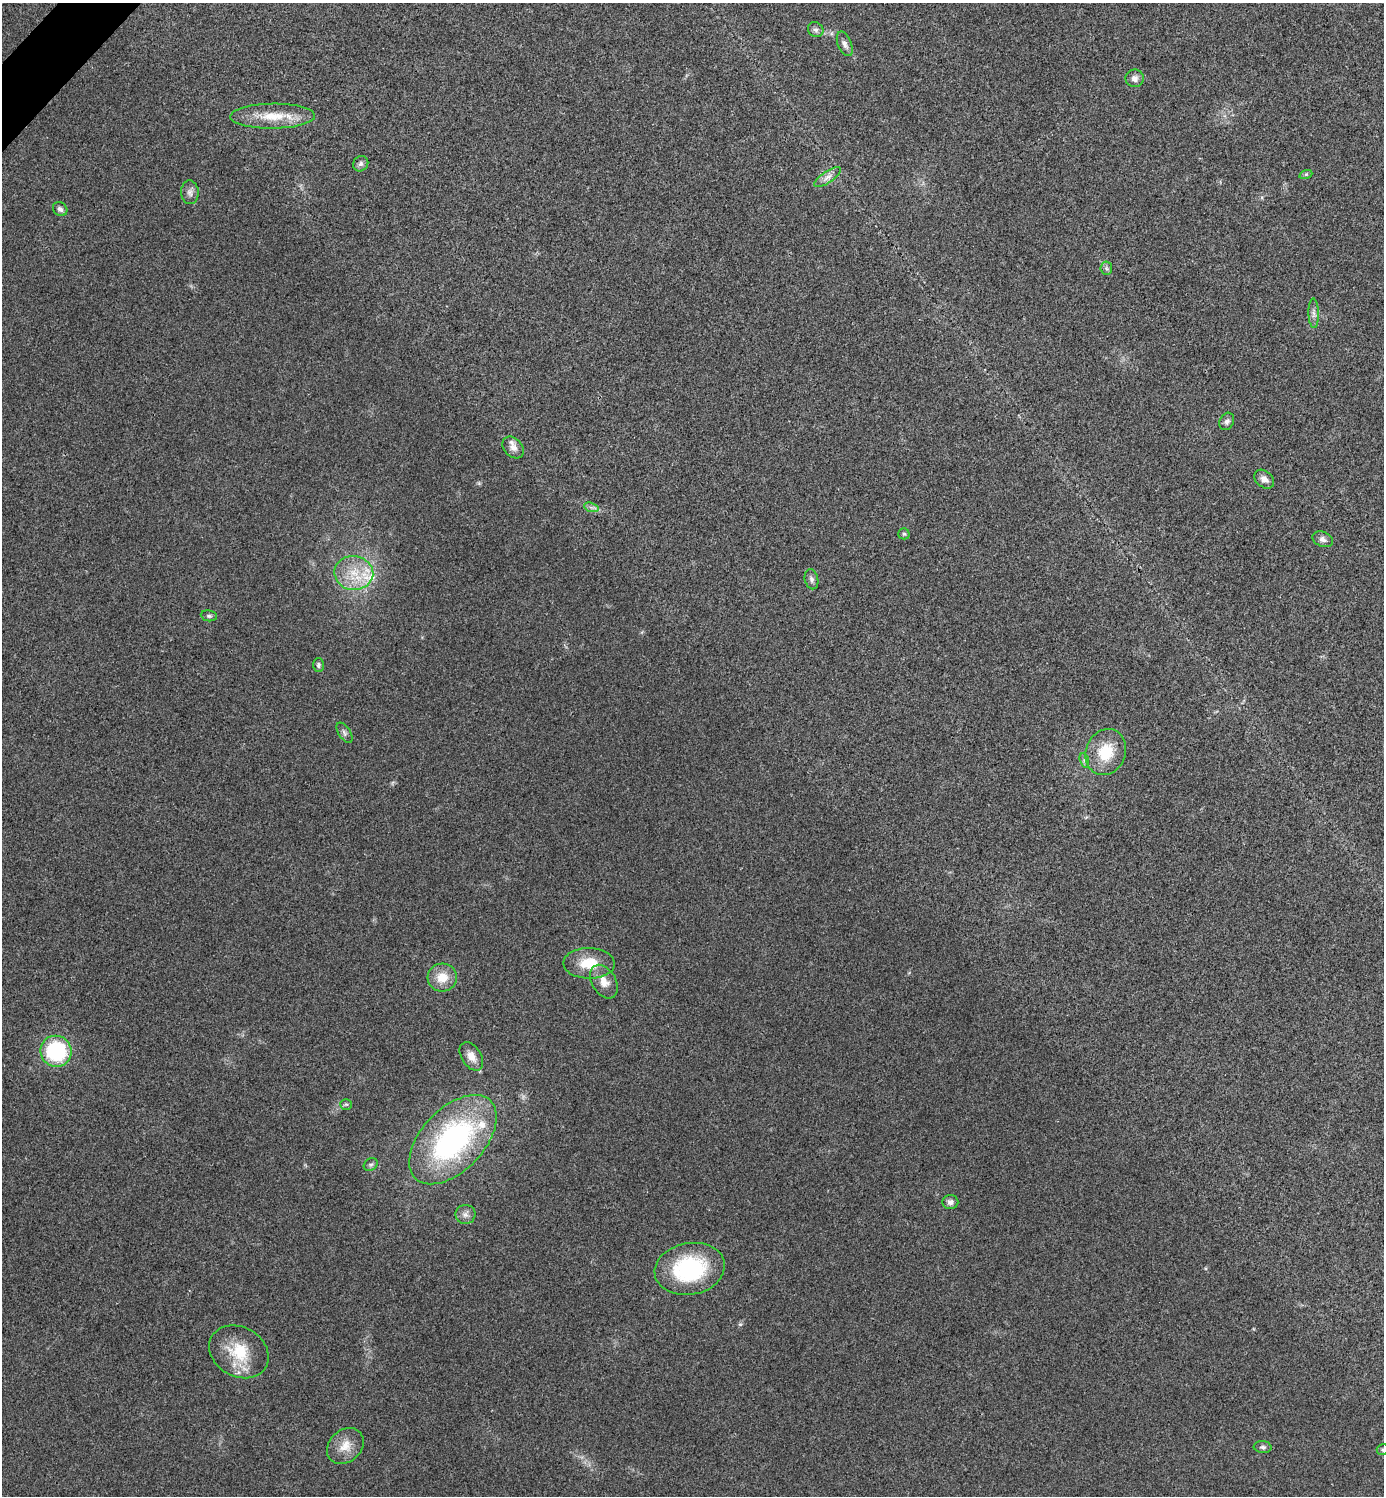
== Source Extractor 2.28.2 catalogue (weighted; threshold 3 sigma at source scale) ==
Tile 11 of 4 x 4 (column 3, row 3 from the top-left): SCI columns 2921-4302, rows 1501-2994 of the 5984 x 5984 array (HDU 1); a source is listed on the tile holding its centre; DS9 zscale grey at full resolution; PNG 1386 x 1498 px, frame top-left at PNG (2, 3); each listed source drawn as its Kron ellipse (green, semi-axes under 4 px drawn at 4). Shown black and unused: <1% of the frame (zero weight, under 3 of 4 exposures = <1% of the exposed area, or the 3 px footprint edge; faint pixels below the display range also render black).
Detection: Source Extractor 2.28.2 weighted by HDU 2 'WHT'; one run over the whole footprint, this tile lists its part. Background 0.0208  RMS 0.0056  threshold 0.0253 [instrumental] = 3 sigma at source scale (4.5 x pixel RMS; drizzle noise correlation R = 1.50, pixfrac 1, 0.05/0.05 arcsec/px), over >= 5 px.
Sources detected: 41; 2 inside a brighter listed object's ellipse — not listed separately; the other 39 listed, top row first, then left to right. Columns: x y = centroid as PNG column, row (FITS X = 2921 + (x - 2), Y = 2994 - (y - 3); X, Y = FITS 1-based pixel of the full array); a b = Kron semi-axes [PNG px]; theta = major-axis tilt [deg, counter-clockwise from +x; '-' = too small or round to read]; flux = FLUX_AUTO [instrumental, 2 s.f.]
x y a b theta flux
816 30 8 7 - 1.7
845 44 13 6 -68 2.6
1135 78 9 9 - 2.7
273 116 42 12 1 16
361 164 8 7 - 1.8
1306 174 7 4 18 0.88
827 177 16 5 33 3.1
190 192 12 9 -84 2.8
60 209 8 6 -43 1.9
1106 268 6 6 - 1.3
1314 313 15 5 -89 2.2
1227 421 9 7 62 1.9
513 447 12 9 -48 3.7
1264 479 11 8 -40 3.5
591 507 7 4 -19 1.5
904 534 5 5 - 0.97
1323 539 11 7 -23 2.2
354 573 19 17 -4 16
811 579 10 6 -76 1.9
209 616 8 5 -9 1.2
318 665 7 5 90 1.2
344 733 11 6 -57 1.7
1106 752 24 19 66 18
1084 760 7 4 -72 1.3
589 963 25 15 -1 15
442 977 14 14 - 10
604 982 18 12 -60 6.8
56 1051 16 15 - 47
471 1056 15 10 -58 5.4
346 1104 6 5 - 1
453 1140 54 31 46 120
371 1164 7 6 - 1.2
950 1202 8 7 - 2.4
465 1214 10 9 - 2.8
690 1269 35 26 11 53
239 1352 31 24 -30 22
345 1446 20 16 42 8.7
1263 1447 9 6 -4 1.5
1383 1450 6 5 - 0.96
Isophote crosses this tile's border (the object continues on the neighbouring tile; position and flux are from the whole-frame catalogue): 1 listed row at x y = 1383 1450